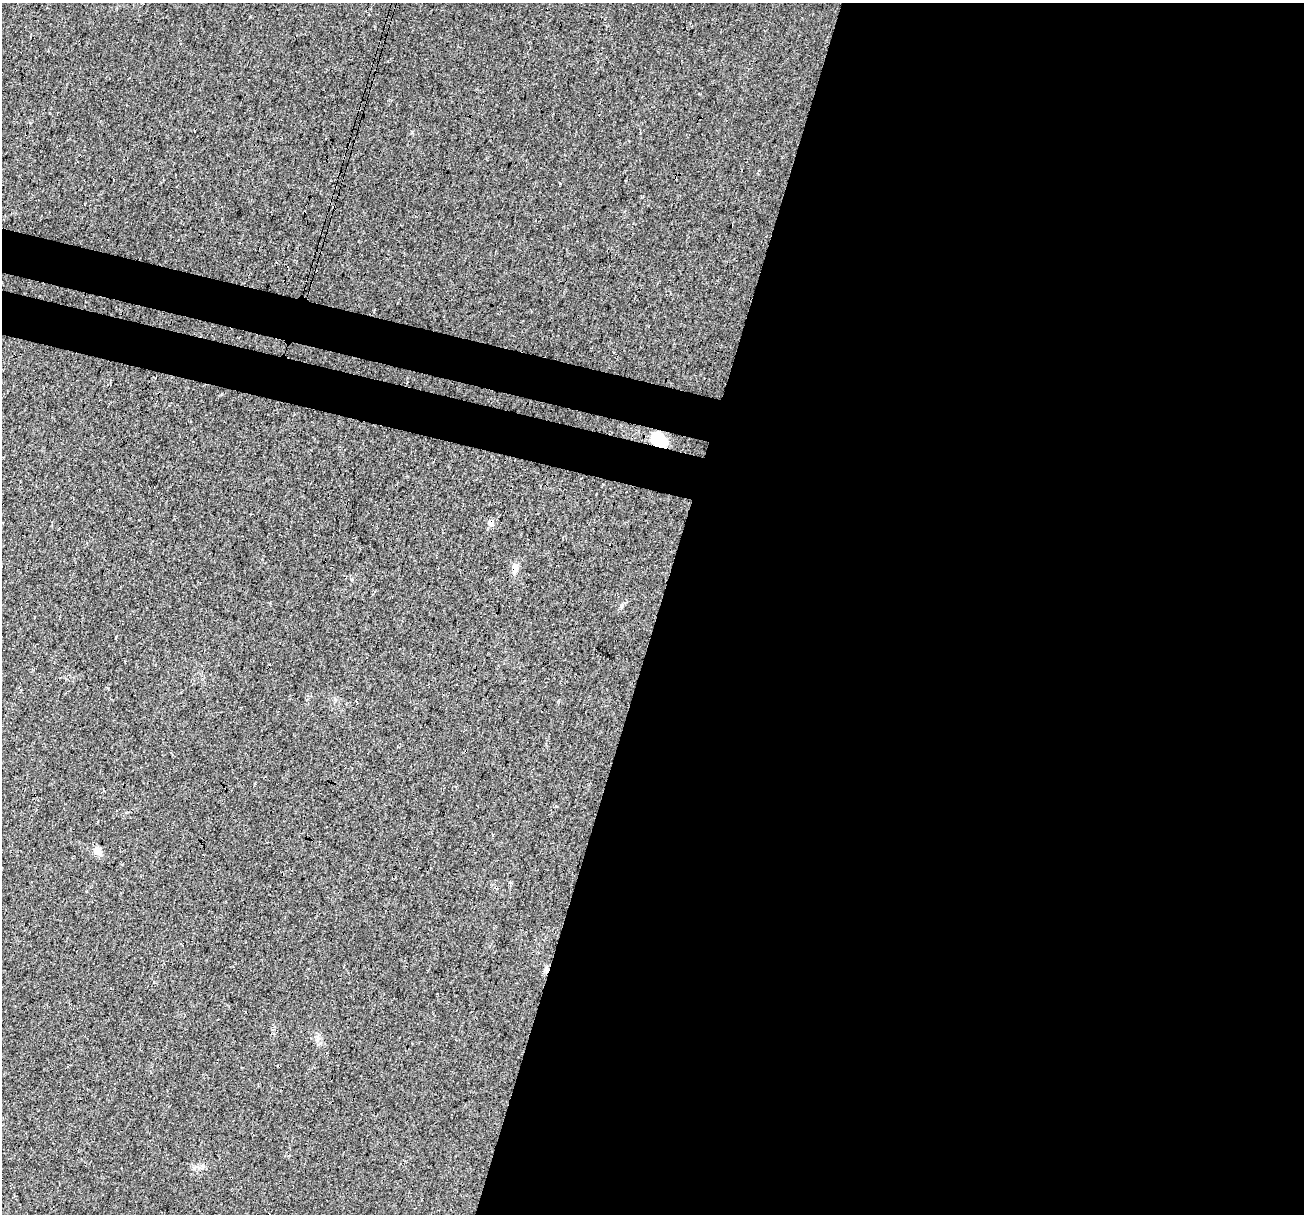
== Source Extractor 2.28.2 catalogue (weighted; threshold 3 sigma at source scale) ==
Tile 12 of 4 x 4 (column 4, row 3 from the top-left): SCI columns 3922-5223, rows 1487-2698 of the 5250 x 5459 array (HDU 1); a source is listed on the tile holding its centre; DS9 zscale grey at full resolution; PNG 1306 x 1216 px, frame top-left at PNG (2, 3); no overlay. Shown black and unused: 54% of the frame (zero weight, under 3 of 4 exposures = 5% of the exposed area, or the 3 px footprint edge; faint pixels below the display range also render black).
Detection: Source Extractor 2.28.2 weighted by HDU 2 'WHT'; one run over the whole footprint, this tile lists its part. Background 0.0167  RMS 0.0067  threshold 0.03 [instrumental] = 3 sigma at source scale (4.5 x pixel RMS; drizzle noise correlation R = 1.50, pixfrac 1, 0.0396/0.0396 arcsec/px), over >= 5 px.
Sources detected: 5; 1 cosmic-ray / hot-pixel residue — not listed; the other 4 listed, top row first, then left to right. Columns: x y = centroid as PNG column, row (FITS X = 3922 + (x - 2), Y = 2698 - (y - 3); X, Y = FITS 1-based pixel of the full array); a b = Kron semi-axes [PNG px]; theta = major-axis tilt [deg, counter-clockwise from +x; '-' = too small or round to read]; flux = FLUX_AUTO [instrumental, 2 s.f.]
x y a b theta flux
660 440 17 12 -50 18
490 523 8 6 -85 3.3
515 568 14 8 88 3.9
98 851 15 10 -42 4.2
Overlapping masked pixels (flux is a lower limit): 3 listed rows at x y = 660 440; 490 523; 515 568